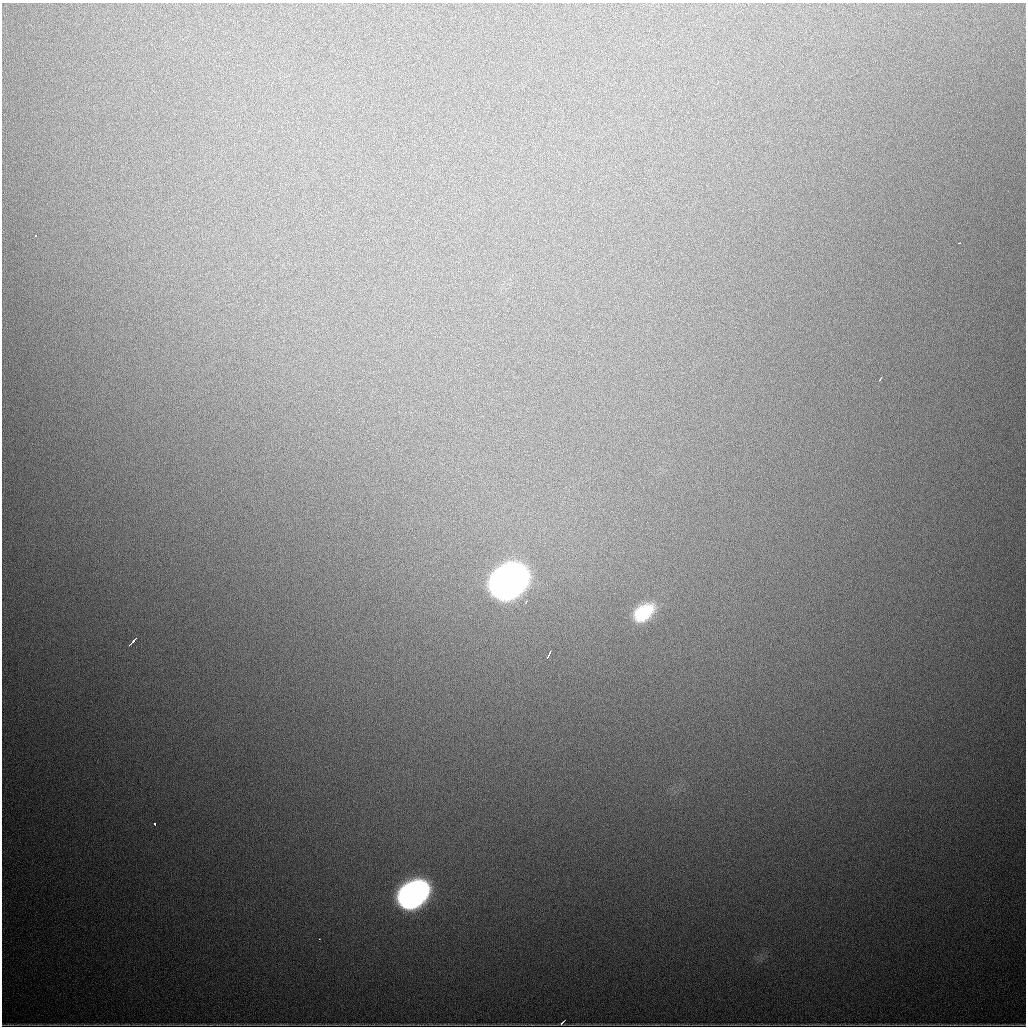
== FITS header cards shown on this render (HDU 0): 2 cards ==
NAXIS1  =                 1024
NAXIS2  =                 1024

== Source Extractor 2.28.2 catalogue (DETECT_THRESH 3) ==
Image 1024 x 1024 px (HDU 0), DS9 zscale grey, 1 PNG px = 1 image px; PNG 1028 x 1028 px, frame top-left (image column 1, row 1024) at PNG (2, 3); no overlay
Background 1030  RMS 28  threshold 83.1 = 3 sigma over >= 5 px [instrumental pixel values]
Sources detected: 12; all 12 listed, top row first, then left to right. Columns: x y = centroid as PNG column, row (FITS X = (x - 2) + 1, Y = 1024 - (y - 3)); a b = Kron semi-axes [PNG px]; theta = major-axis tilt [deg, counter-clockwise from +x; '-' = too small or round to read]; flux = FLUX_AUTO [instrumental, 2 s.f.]
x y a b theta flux
35 235 3 2 - 3.2e+03
959 243 3 2 - 1.7e+03
880 379 4 2 - 2.3e+03
508 582 25 17 37 2.9e+06
526 602 4 2 - 3.1e+03
643 613 23 14 37 8.1e+04
133 641 8 3 47 1.2e+04
549 655 9 2 64 4.8e+03
155 824 3 3 - 9.1e+03
413 894 23 16 37 1.1e+06
319 939 3 2 - 1.5e+03
562 1022 6 3 39 4.9e+03